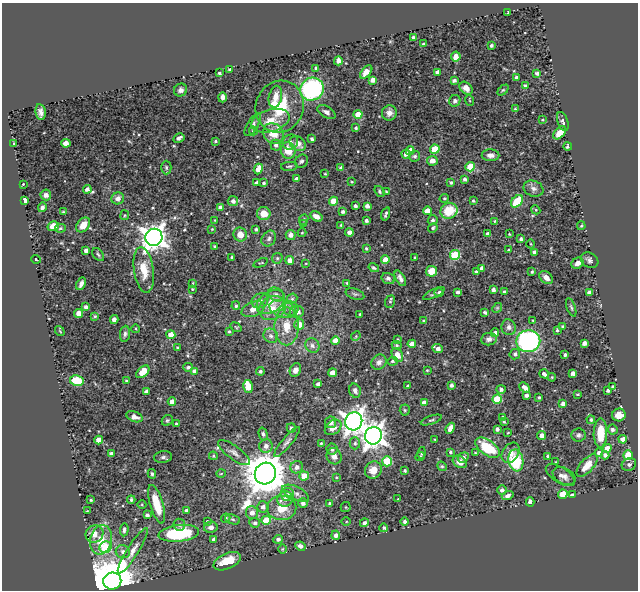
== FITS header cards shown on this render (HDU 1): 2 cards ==
NAXIS1  =                  636
NAXIS2  =                  588

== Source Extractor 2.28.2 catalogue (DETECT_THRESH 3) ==
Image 636 x 588 px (HDU 1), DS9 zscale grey, 1 PNG px = 1 image px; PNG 640 x 592 px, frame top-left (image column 1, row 588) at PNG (2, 3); each listed source drawn as its Kron ellipse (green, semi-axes under 4 px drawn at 4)
Background 0.51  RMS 0.021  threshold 0.0639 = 3 sigma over >= 5 px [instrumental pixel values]
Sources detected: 344; all 344 listed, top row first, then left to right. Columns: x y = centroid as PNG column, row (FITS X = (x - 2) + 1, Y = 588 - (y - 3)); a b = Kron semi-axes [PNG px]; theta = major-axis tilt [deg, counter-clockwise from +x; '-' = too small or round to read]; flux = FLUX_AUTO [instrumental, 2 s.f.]
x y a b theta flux
508 12 4 2 - 0.93
413 37 3 3 - 3
424 44 3 3 - 3.8
491 45 3 3 - 3.1
456 56 5 5 - 9.1
338 61 4 4 - 7.3
316 68 3 3 - 2.7
229 70 3 3 - 1.9
366 72 8 4 49 10
438 72 4 4 - 9.6
219 73 3 3 - 2.4
537 73 4 3 - 3.4
516 77 3 3 - 2.9
372 80 4 4 - 7.9
454 80 4 3 - 3.5
525 86 4 3 - 4.2
466 88 7 5 -44 9.5
312 89 12 11 - 180
181 90 7 6 - 5
503 90 6 4 43 2.1
222 97 5 4 - 5.5
275 97 11 6 77 11
469 100 5 3 - 1.2
455 101 6 5 - 3.8
280 107 26 24 68 64
515 109 3 3 - 1.2
41 112 8 5 -80 6.4
326 112 10 5 -31 5
389 113 8 7 - 7.6
358 114 4 4 - 26
542 120 3 2 - 1.2
270 121 20 11 15 22
563 121 10 5 -70 4.1
253 125 13 5 59 4.7
356 128 4 3 - 2.5
253 131 4 4 - 1.6
273 133 11 9 -44 22
559 133 8 5 45 15
179 138 6 3 29 4.7
312 139 3 3 - 2.9
215 141 4 3 - 1.8
290 142 8 7 - 5.3
13 143 4 2 - 1.2
66 143 5 4 - 7.3
298 144 9 6 -34 11
276 145 5 5 - 4.7
567 146 4 3 - 2.5
435 149 4 4 - 50
288 150 8 7 - 23
410 151 4 4 - 13
406 154 4 4 - 9.4
491 155 9 6 -1 6.1
415 156 5 5 - 2.8
301 161 7 6 - 3.3
432 161 5 5 - 12
289 166 8 4 5 2.5
166 167 7 5 -89 2.4
470 167 5 4 - 52
341 168 4 4 - 5.1
258 169 5 4 - 13
325 174 4 3 - 1.1
297 179 4 4 - 6.4
465 179 4 4 - 3.6
352 182 3 2 - 1.2
451 182 4 3 - 2.5
257 183 4 3 - 4.7
264 183 3 3 - 2.6
23 184 3 2 - 1.1
87 189 4 4 - 5.3
533 189 10 7 -21 5.8
379 191 6 4 -55 2.1
386 192 3 3 - 1.4
46 195 5 5 - 4.8
118 198 6 6 - 5.4
444 198 5 4 - 1.9
24 200 4 3 - 7.5
233 201 5 5 - 5.7
333 201 4 4 - 34
473 201 3 3 - 1.8
517 201 7 5 47 44
355 206 4 3 - 3.6
367 206 4 4 - 5.5
42 207 4 3 - 3.2
220 208 4 4 - 8.2
536 210 5 3 - 1.5
427 211 4 4 - 14
449 211 9 7 28 35
63 212 3 3 - 1.4
343 212 4 3 - 3.4
264 214 7 6 - 16
386 214 7 3 73 3.3
125 215 5 4 - 1.6
316 216 7 4 -31 7.7
304 219 5 4 - 3
215 220 3 2 - 1.3
366 220 3 3 - 3.4
433 220 5 5 - 3.6
495 221 4 4 - 1.4
303 224 4 4 - 1.4
83 225 8 6 50 15
341 225 3 3 - 1.9
53 226 6 5 - 17
581 226 4 3 - 1.9
60 228 5 4 - 2.4
433 228 5 4 - 2.2
212 229 4 3 - 1
256 229 3 3 - 2.2
349 232 4 4 - 6.2
302 233 4 4 - 1.5
240 234 7 6 - 14
488 234 4 4 - 6.4
509 234 2 2 - 1.2
291 235 5 5 - 7
154 237 9 8 - 1400
269 239 8 6 57 4.4
521 239 3 3 - 3.3
531 244 4 3 - 1.1
215 247 3 3 - 2.6
366 248 4 3 - 1.9
86 250 4 3 - 6.1
509 250 3 3 - 1.9
534 252 4 3 - 3.9
98 255 7 5 -50 2.6
455 255 5 5 - 80
232 257 3 3 - 2.1
277 258 5 5 - 2.3
415 258 3 3 - 2.4
36 259 4 2 - 1.9
290 260 4 4 - 9.6
385 260 4 4 - 19
590 260 9 7 -32 4.6
261 263 7 3 21 1.4
306 263 3 2 - 0.89
577 263 6 5 - 7.9
374 268 5 4 - 3
482 268 4 4 - 5.8
144 270 23 10 -82 26
431 271 6 5 - 20
477 272 4 4 - 5.8
532 272 3 3 - 2.1
388 278 7 5 -17 3.8
400 278 8 4 -60 5.7
546 278 8 5 -39 9.2
193 283 3 2 - 0.99
347 283 3 2 - 1.3
81 284 7 3 65 4.7
192 289 3 2 - 1.1
493 290 4 3 - 4.4
457 292 3 3 - 3.8
504 292 3 3 - 3.4
434 293 12 4 26 3.5
439 293 4 4 - 4
589 293 4 4 - 11
276 294 8 6 -33 5.7
355 294 9 5 -18 3
292 299 6 5 - 2.4
260 301 8 7 - 6.3
271 302 15 10 33 21
390 302 6 4 68 2.2
236 306 4 4 - 2.3
86 307 3 3 - 3.6
571 307 10 3 -70 2.4
272 308 14 11 29 21
497 308 5 4 - 1.6
253 309 12 7 21 12
283 309 14 8 -18 14
291 309 7 7 - 6.3
297 312 7 6 - 9.1
485 312 4 3 - 3
79 313 4 4 - 9.4
360 314 3 3 - 1.5
95 316 4 3 - 1.6
114 320 4 4 - 6.8
533 320 3 2 - 1.3
424 321 4 3 - 2.5
299 324 5 5 - 14
287 326 19 12 90 26
236 327 6 3 -37 1.5
509 327 8 7 - 5.5
563 327 4 3 - 3.6
136 329 4 3 - 1.3
557 330 4 3 - 1.9
60 331 5 3 - 1.2
229 331 3 3 - 1.9
495 333 4 4 - 4.3
125 334 8 5 83 3.3
171 335 4 4 - 22
271 336 7 6 - 5.1
356 336 5 4 - 1.5
489 339 8 6 7 5.5
397 340 3 3 - 2
335 341 4 4 - 11
528 341 12 11 - 290
584 343 4 4 - 5.8
412 344 4 4 - 11
397 345 5 4 - 1.7
312 346 7 7 - 5.1
177 347 3 2 - 1
438 348 5 3 - 7.2
515 354 5 5 - 3.9
397 355 7 5 -64 13
565 355 3 3 - 3.4
392 361 5 4 - 2.1
379 362 8 7 - 5.3
188 367 5 4 - 3.7
295 370 7 5 64 8.3
427 370 3 2 - 1.2
194 371 4 4 - 6.4
260 371 4 4 - 3.4
143 372 8 4 41 21
333 373 4 4 - 16
573 373 4 4 - 6.3
544 374 5 3 - 4.6
552 377 4 4 - 1.4
77 381 7 5 -12 49
126 381 4 3 - 1.9
318 384 4 4 - 4.8
451 385 4 3 - 3.9
408 386 3 3 - 2.5
248 387 6 4 -75 34
613 387 3 3 - 2.9
525 388 6 4 -41 7.4
501 389 4 4 - 4
608 390 3 3 - 3.4
146 391 4 3 - 4
355 391 7 5 -74 5
577 394 3 2 - 1.3
526 395 4 3 - 4.7
539 397 3 3 - 1.6
497 399 4 4 - 45
172 402 4 4 - 9.8
424 403 4 4 - 11
563 404 4 4 - 7.3
405 410 5 5 - 1.8
619 415 7 6 - 12
134 417 8 5 -21 6.4
502 417 3 3 - 2
167 420 6 5 - 2.1
431 420 11 3 19 2.6
591 420 4 4 - 2.4
354 421 9 8 - 1000
330 422 6 5 - 7.4
504 422 3 2 - 1.5
176 424 3 3 - 1.9
333 427 9 6 38 12
291 428 5 4 - 4
450 428 6 4 67 8
497 429 4 3 - 4.1
612 430 5 5 - 3
508 433 3 2 - 1.2
600 433 14 6 89 29
263 434 6 4 -75 2.6
542 435 4 4 - 7.3
578 435 7 6 - 3.4
373 436 9 8 - 1200
435 439 4 2 - 1.2
623 439 4 4 - 11
99 440 4 4 - 17
287 442 19 5 50 6
321 443 4 3 - 1.4
355 443 6 5 - 3.1
266 446 7 6 - 6.5
487 448 14 7 -36 58
607 448 4 4 - 14
332 449 6 5 - 5.2
450 452 4 3 - 1.8
234 453 19 6 -36 8.2
422 453 6 4 77 1.6
475 453 3 3 - 1.2
511 453 11 8 56 9.1
599 453 4 4 - 5.9
111 454 4 3 - 4.3
605 455 4 4 - 4.9
628 455 5 4 - 50
213 456 4 3 - 1.8
334 456 8 7 - 8.4
420 456 5 4 - 1.5
548 456 3 3 - 1.8
163 457 9 6 7 3.7
463 457 6 4 38 5.2
516 460 11 7 -81 67
387 461 5 5 - 58
460 462 8 5 -35 12
556 462 3 2 - 0.83
629 464 7 6 - 3.5
587 465 14 6 48 18
442 466 5 4 - 1.8
297 467 6 6 - 7.5
373 470 9 8 - 18
405 471 3 3 - 2.2
152 474 5 4 - 2.2
221 474 4 3 - 1.2
265 474 11 10 - 5100
560 475 16 8 -33 6.9
304 476 4 4 - 23
564 476 12 8 -29 7.1
336 477 3 2 - 1.1
502 490 5 4 - 4.5
296 493 14 6 -26 7.8
287 494 6 6 - 4.8
563 494 5 4 - 42
572 494 4 3 - 2.2
508 496 6 4 19 4.6
285 499 8 7 - 8.4
398 499 2 2 - 0.91
91 500 3 2 - 1.5
131 500 4 3 - 1.9
530 502 4 4 - 5.3
303 503 5 5 - 6.2
157 504 20 6 -74 33
330 504 3 3 - 2.9
142 505 4 3 - 1.2
263 507 5 5 - 6.3
346 507 5 5 - 1.8
282 508 15 12 1 27
87 511 3 3 - 1
186 511 4 3 - 3.4
252 513 6 6 - 9
147 515 4 3 - 4
226 518 5 4 - 2.5
233 519 8 4 -19 2.5
266 520 4 4 - 38
207 521 3 2 - 1.3
346 521 5 3 - 1.4
405 521 4 4 - 3.5
255 523 5 4 - 3.5
364 523 5 4 - 3.6
179 525 6 5 - 3.5
211 527 7 5 12 5.4
384 528 4 4 - 2.5
124 530 6 4 86 3
179 533 20 8 6 100
94 534 9 8 - 11
336 535 4 4 - 5.9
213 539 3 3 - 3.7
278 539 5 4 - 4
101 540 15 10 77 22
300 546 5 4 - 4.2
105 547 6 5 - 49
282 549 4 3 - 1.2
133 551 26 5 58 12
123 552 7 6 - 5.6
227 561 14 7 24 27
112 581 9 8 - 7900
At the frame edge (FLAGS 8, measured only in part): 1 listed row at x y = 112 581